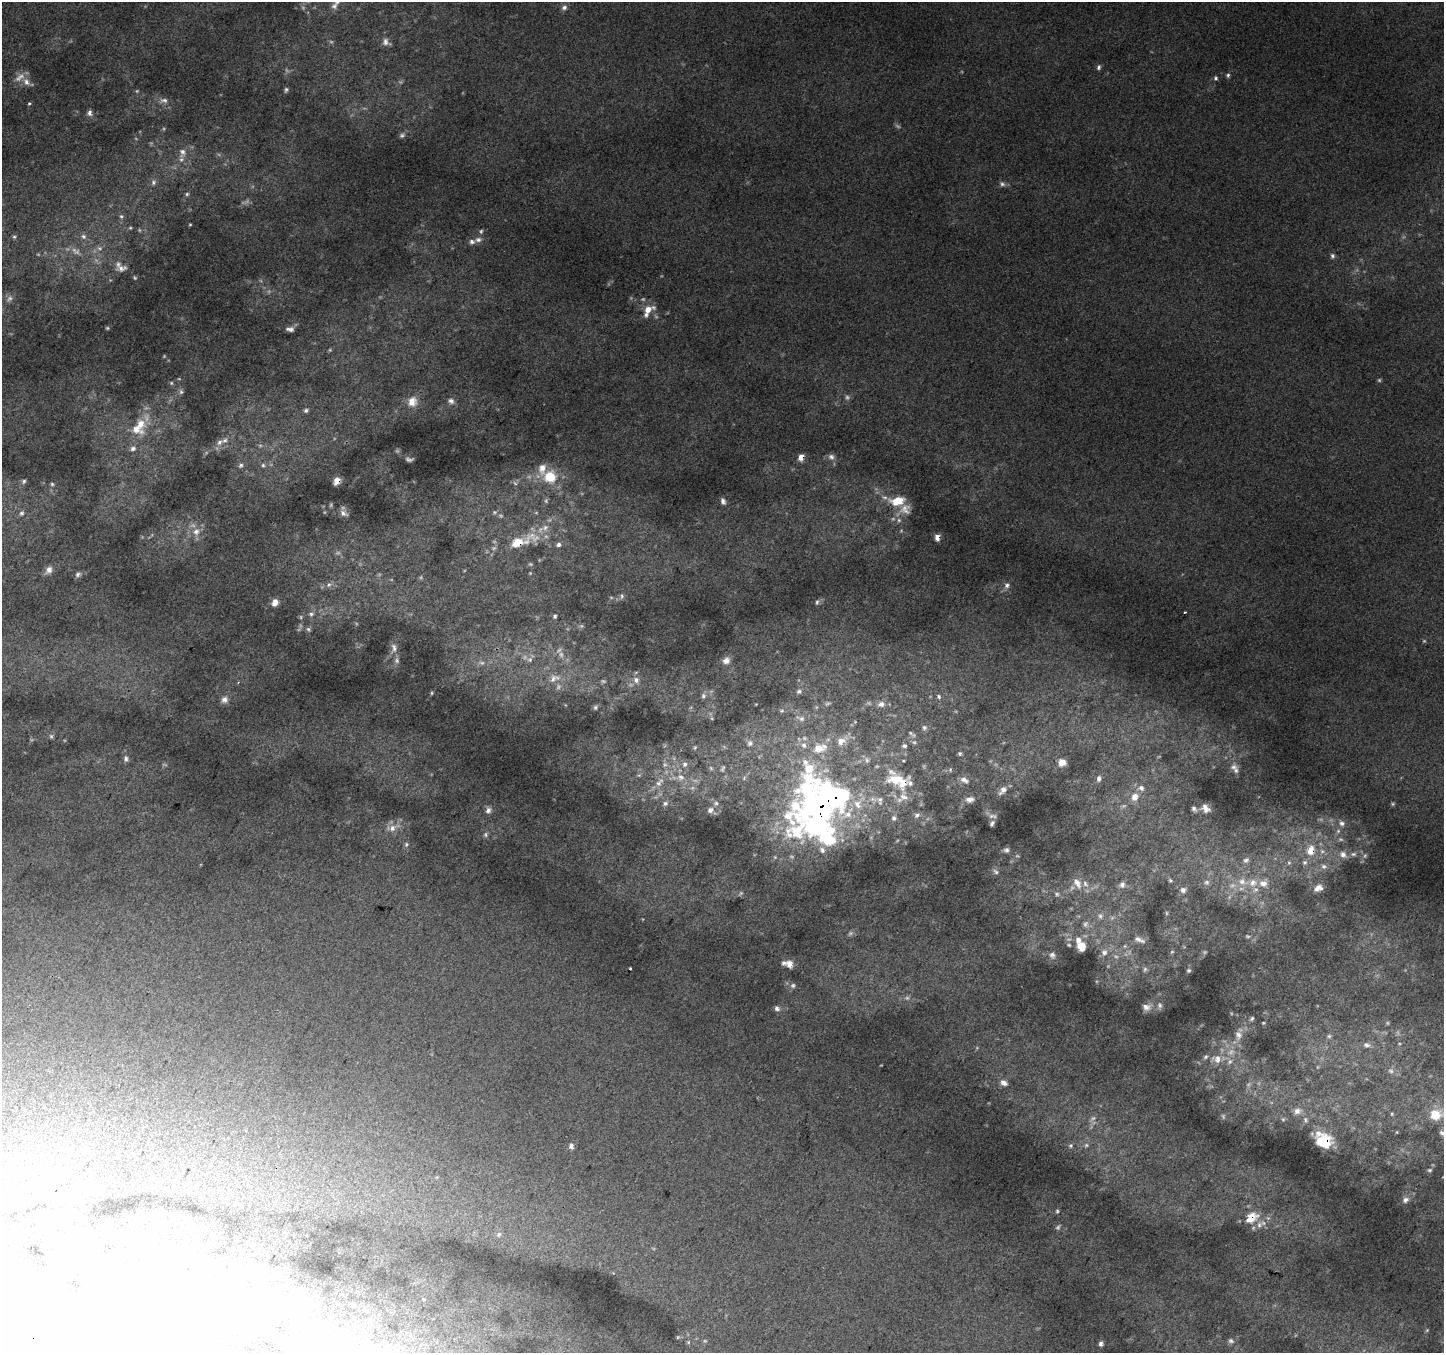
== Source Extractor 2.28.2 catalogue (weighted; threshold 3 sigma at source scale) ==
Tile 7 of 4 x 4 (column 3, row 2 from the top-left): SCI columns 2913-4354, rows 3007-4357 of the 5818 x 5945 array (HDU 1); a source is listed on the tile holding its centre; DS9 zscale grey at full resolution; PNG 1446 x 1355 px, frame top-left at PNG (2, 2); no overlay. Shown black and unused: <1% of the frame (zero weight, under 2 of 3 exposures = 2% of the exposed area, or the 3 px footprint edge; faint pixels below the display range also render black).
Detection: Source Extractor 2.28.2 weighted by HDU 2 'WHT'; one run over the whole footprint, this tile lists its part. Background 0.022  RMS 0.0076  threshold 0.0342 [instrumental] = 3 sigma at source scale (4.5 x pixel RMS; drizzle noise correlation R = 1.50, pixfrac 1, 0.0396/0.0396 arcsec/px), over >= 5 px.
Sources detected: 291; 74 too faint to see at this stretch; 5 inside a brighter object's white glare — not listed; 34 inside a brighter listed object's ellipse — not listed separately; the other 178 listed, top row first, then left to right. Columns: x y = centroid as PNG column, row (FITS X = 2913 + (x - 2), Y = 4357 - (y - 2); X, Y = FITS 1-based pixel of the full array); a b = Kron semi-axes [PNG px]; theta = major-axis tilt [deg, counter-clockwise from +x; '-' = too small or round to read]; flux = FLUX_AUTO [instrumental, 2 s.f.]
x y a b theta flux
334 6 10 9 - 3.8
564 7 9 7 42 2.8
386 42 13 9 -32 4.4
1098 67 7 5 74 1.8
1228 75 6 4 80 1.5
1215 78 6 5 - 1.4
26 82 12 7 -49 4.6
286 90 6 4 75 1.5
164 100 12 7 -9 3.9
29 104 4 4 - 0.86
89 113 7 6 - 3
182 152 15 9 83 6.2
153 182 9 6 74 2.4
1002 184 8 7 - 2.3
187 194 5 5 - 1.2
121 216 7 6 - 1.7
190 224 4 3 - 0.72
481 231 6 5 - 1.3
83 236 8 7 - 2.6
14 237 5 4 - 1.2
478 240 10 7 14 3.4
99 248 8 6 -17 2.6
77 252 10 9 - 4.3
1332 256 7 6 - 1.9
122 268 16 8 9 4.6
135 278 6 4 -71 0.97
10 298 9 7 44 2.3
648 309 16 10 29 9
107 328 5 4 - 1
290 329 9 5 -1 3.1
171 383 5 4 - 1.1
181 392 8 6 -75 1.9
412 401 12 11 - 9.5
451 401 9 7 -28 3.3
306 410 7 6 - 1.9
141 424 19 12 -77 14
219 442 11 7 41 4.5
133 448 7 6 - 2.6
801 457 6 5 - 7.9
831 457 9 8 - 3.2
241 465 8 6 65 2.3
263 465 6 5 - 1.7
550 477 16 16 - 21
24 481 6 5 - 1.6
337 481 7 6 - 5.5
52 484 5 5 - 1.1
723 501 9 6 -73 2.9
897 501 16 9 7 18
905 509 16 15 - 8.8
21 513 8 6 60 2.1
343 513 11 7 -32 3.7
196 532 12 11 - 7.7
937 537 5 4 - 6.7
520 542 39 11 18 27
558 544 6 5 - 2
49 570 10 8 55 4.2
78 574 8 6 56 2.1
329 584 9 7 37 3.1
1007 585 8 7 - 3
622 596 8 5 89 1.6
275 602 8 7 - 5.6
817 602 7 4 75 1.5
1185 612 3 2 - 0.96
311 614 7 6 - 2.5
555 616 5 4 - 1.4
308 629 7 6 - 1.5
394 648 15 8 88 4.5
530 660 7 7 - 2.7
726 660 10 9 - 4.9
554 678 18 11 17 8.6
636 680 8 7 - 3.6
799 691 7 6 - 1.7
703 696 8 6 67 2.1
939 696 6 5 - 1.4
224 699 9 8 - 3.9
881 704 10 8 14 3.7
595 707 6 5 - 1.5
924 727 7 6 - 1.8
910 733 8 5 -40 1.5
51 736 6 5 - 1.4
914 742 6 5 - 1.4
904 746 6 5 - 1.7
695 748 6 4 68 1.1
960 754 5 5 - 1.4
126 758 8 6 -84 2.2
867 760 10 7 -81 2.7
903 761 4 3 - 0.7
1062 762 9 9 - 7.4
685 764 8 8 - 3.3
1233 767 11 8 7 3.2
723 768 11 5 73 2
950 770 6 4 -72 1.1
680 777 12 9 -18 6.6
896 779 24 17 -16 28
1099 779 8 6 77 2.9
964 780 12 7 -29 4
659 782 18 9 48 8.1
1141 788 9 8 - 3.7
1003 790 13 7 47 4.6
903 797 29 16 76 16
1135 797 9 8 - 7.2
970 799 11 7 6 4
665 803 7 7 - 2.5
1205 808 9 6 -43 4.6
1194 809 6 4 -47 1.7
488 810 8 7 - 3.1
710 810 9 8 - 4.1
917 815 9 6 39 2.6
992 823 6 4 62 1.8
1342 823 10 8 -40 4.3
818 827 130 73 -66 280
392 828 19 9 16 8.1
485 834 7 5 90 1.7
406 844 7 5 52 1.4
1006 850 7 6 - 2.3
1311 850 11 9 81 14
1322 851 9 8 - 4.3
1343 854 11 9 -41 5.4
1353 854 8 6 1 2.3
1365 855 6 5 - 1.3
1246 860 9 7 31 2.7
1305 862 8 7 - 2.9
1324 866 8 7 - 3.3
996 872 10 6 -34 2.3
1170 880 6 4 -56 1.1
1207 882 8 7 - 2.4
1242 882 16 10 -18 10
1077 883 18 10 -59 8.8
1263 883 13 10 -3 6.8
1122 885 8 7 - 2.9
1318 888 11 8 23 5.2
1183 890 7 7 - 2.9
1166 913 6 4 -90 0.89
1100 916 9 8 - 3
1139 940 16 6 -22 4
1069 945 6 5 - 1.1
1125 946 6 5 - 1.3
1081 947 11 9 88 7.8
1104 952 11 9 76 4.8
1172 952 6 4 29 0.99
1052 955 10 9 - 3.9
789 964 9 7 -81 5.5
630 968 3 3 - 1.8
1145 969 8 6 74 1.7
1189 970 6 5 - 1.2
1160 1005 10 6 -83 2.3
1146 1007 12 9 -13 4.7
777 1008 7 6 - 2.5
1252 1019 7 4 51 1.4
1238 1035 19 10 81 9.1
1329 1036 5 5 - 1.4
1367 1045 11 7 -11 3.2
1217 1059 18 13 4 12
1391 1071 9 7 -42 2.9
1004 1083 10 7 -31 4
1297 1111 12 10 28 5.9
1392 1114 5 4 - 0.9
1436 1114 19 10 15 24
1092 1119 13 7 39 3.9
1305 1120 9 6 -82 2.5
1397 1132 4 3 - 0.53
1443 1133 12 7 -15 3.1
1324 1141 11 10 - 37
1071 1145 6 6 - 1.6
571 1146 6 5 - 3.1
83 1150 7 6 - 1.8
1430 1170 5 4 - 1
1405 1200 9 7 30 3.2
1057 1211 6 4 -90 1.1
1251 1217 17 12 36 14
499 1234 8 6 59 2.2
12 1276 29 24 56 25
1427 1330 5 4 - 0.79
678 1337 5 4 - 0.89
705 1341 6 5 - 1.1
1231 1341 8 6 -26 2
688 1342 5 5 - 1.1
1101 1344 6 5 - 2.5
Overlapping masked pixels (flux is a lower limit): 9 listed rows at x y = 801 457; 337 481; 937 537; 520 542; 896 779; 818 827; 1311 850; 1324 1141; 1251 1217
Isophote crosses this tile's border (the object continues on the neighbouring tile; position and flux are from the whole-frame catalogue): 2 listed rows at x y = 1436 1114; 1443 1133